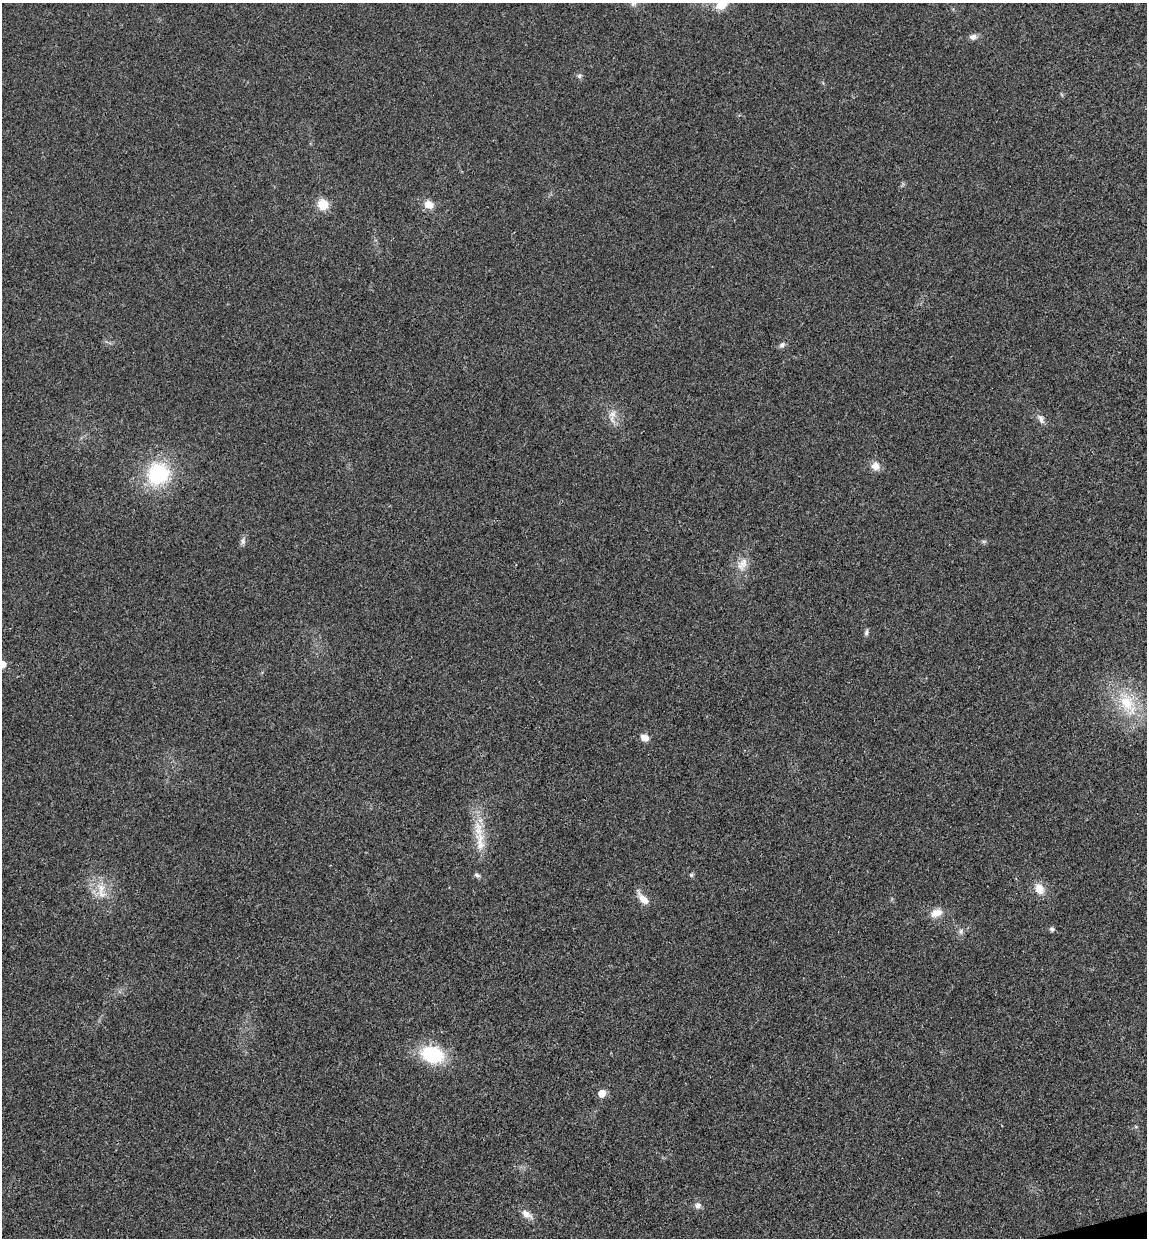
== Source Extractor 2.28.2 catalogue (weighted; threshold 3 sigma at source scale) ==
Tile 6 of 4 x 4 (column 2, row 2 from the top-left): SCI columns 1300-2444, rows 2532-3767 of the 5004 x 5061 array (HDU 1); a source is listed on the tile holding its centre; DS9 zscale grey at full resolution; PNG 1149 x 1240 px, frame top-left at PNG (2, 3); no overlay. Shown black and unused: <1% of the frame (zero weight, under 3 of 4 exposures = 6% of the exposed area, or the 3 px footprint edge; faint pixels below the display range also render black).
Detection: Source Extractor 2.28.2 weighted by HDU 2 'WHT'; one run over the whole footprint, this tile lists its part. Background 0.0185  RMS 0.0064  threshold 0.0287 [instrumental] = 3 sigma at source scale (4.5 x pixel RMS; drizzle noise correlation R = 1.50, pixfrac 1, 0.05/0.05 arcsec/px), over >= 5 px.
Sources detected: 30; all 30 listed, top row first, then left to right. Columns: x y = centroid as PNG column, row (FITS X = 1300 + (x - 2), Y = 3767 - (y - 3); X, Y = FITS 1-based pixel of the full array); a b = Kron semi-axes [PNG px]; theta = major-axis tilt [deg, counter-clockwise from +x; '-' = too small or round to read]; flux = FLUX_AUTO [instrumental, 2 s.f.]
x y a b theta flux
633 3 8 6 17 1.9
721 5 12 8 30 9.4
973 37 10 7 18 2.5
579 76 6 5 - 1.3
323 204 12 11 - 9.2
429 205 11 9 -24 6.6
782 345 8 6 29 1.8
613 414 10 8 -84 3.9
1041 419 14 7 -72 2.8
875 466 10 10 - 5
158 474 31 30 - 40
243 541 9 6 82 2
742 564 19 10 53 6.8
866 632 9 5 74 1.4
2 664 5 5 - 7.8
1128 703 36 19 -52 27
645 737 8 7 - 5
480 845 35 10 -76 13
477 875 9 5 -25 1.4
691 875 6 5 - 0.94
101 888 16 6 80 5.8
1039 889 15 10 -59 7.1
643 899 17 9 -48 5.5
936 913 16 10 17 6.3
1052 929 6 6 - 1.3
961 931 9 4 -82 1.5
432 1054 23 16 -17 38
602 1093 5 5 - 9.6
698 1205 8 8 - 2.5
526 1214 16 8 -33 4.4
Isophote crosses this tile's border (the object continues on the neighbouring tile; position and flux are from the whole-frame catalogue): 3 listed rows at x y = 633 3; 721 5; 2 664